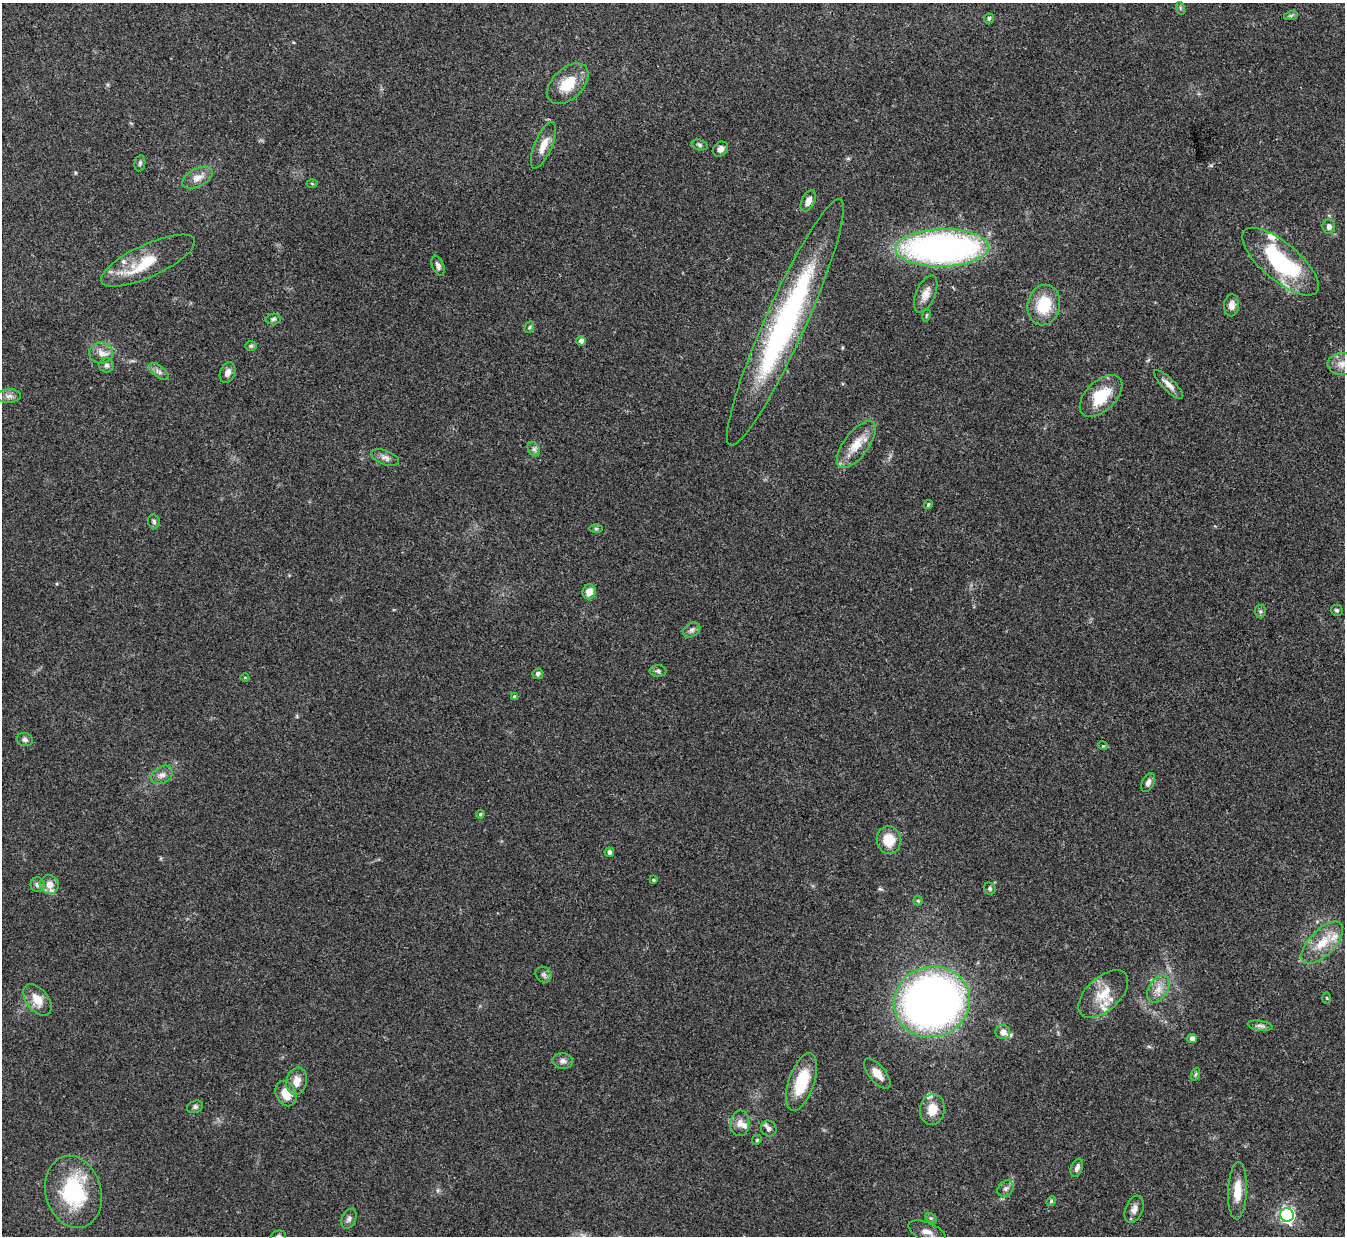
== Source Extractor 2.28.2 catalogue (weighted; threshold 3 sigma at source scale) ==
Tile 10 of 4 x 4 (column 2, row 3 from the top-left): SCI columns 1345-2687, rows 1385-2618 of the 5378 x 5363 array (HDU 1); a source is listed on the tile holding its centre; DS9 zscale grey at full resolution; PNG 1347 x 1238 px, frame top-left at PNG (2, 3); each listed source drawn as its Kron ellipse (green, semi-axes under 4 px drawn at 4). Shown black and unused: <1% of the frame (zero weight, under 3 of 4 exposures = <1% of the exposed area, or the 3 px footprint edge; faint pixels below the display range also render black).
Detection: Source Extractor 2.28.2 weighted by HDU 2 'WHT'; one run over the whole footprint, this tile lists its part. Background 0.0961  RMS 0.006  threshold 0.0271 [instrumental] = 3 sigma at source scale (4.5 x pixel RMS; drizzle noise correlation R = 1.50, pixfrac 1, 0.05/0.05 arcsec/px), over >= 5 px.
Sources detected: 98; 7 inside a brighter listed object's ellipse — not listed separately; the other 91 listed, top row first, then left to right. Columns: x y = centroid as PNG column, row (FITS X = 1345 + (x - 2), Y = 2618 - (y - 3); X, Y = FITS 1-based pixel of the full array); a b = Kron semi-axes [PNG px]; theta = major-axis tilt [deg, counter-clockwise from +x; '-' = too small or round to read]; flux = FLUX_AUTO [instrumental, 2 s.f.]
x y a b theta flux
1180 8 6 4 -72 0.88
1291 15 7 4 19 1
989 18 5 5 - 1.5
568 84 25 15 44 16
543 145 25 8 67 7.9
699 145 8 5 -18 1.3
720 149 8 6 41 2.8
140 163 8 5 80 1.3
198 178 17 9 26 5.4
312 184 5 3 - 0.64
808 201 11 6 63 4.7
1329 226 7 6 - 2.6
942 248 46 19 2 240
148 261 51 16 25 20
1280 262 47 18 -40 63
438 266 10 5 -68 2.2
926 294 20 9 67 5.9
1044 305 20 16 78 22
1231 305 11 7 85 3.9
926 315 6 3 81 0.72
273 319 8 5 2 1.4
785 322 135 20 66 140
529 327 6 4 60 0.89
581 341 5 4 - 2.4
251 346 6 5 - 1
101 353 12 10 2 5
1342 364 14 11 -1 5.3
106 365 7 7 - 1.8
159 372 12 5 -38 2.3
228 373 10 7 69 3.6
1169 385 19 6 -45 4.4
9 396 12 7 1 2.9
1101 396 26 15 44 21
856 444 28 12 53 12
534 449 8 5 -59 1.8
385 457 15 7 -21 3.1
928 505 5 3 - 0.92
154 521 7 6 - 1.4
596 529 7 4 -1 1
589 592 7 6 - 5.9
1337 610 6 5 - 1.2
1260 611 6 5 - 1.3
692 630 9 6 34 1.8
658 671 8 5 -2 1.4
538 674 5 5 - 1.6
245 677 4 3 - 0.58
514 697 4 4 - 1.2
25 740 8 6 -15 2
1103 746 5 3 - 0.52
162 775 12 8 30 3.4
1148 783 10 6 66 2.2
480 814 4 4 - 0.95
889 840 14 12 -77 12
609 852 5 4 - 2
653 880 4 3 - 0.78
49 884 10 9 - 4.9
38 885 7 7 - 2
990 889 6 5 - 1.2
918 901 5 4 - 0.68
1322 943 27 12 46 15
544 975 8 7 - 1.9
1158 989 14 9 58 5.9
1103 994 30 16 43 15
1327 998 6 4 -88 0.68
37 1000 18 11 -52 9
932 1002 38 35 16 380
1260 1026 12 5 -9 1.9
1003 1032 7 7 - 3.9
1192 1038 4 4 - 3.1
563 1061 10 8 -6 2.5
877 1074 18 8 -51 6.3
1196 1074 7 4 70 0.92
297 1081 14 10 75 6.5
802 1082 30 12 71 24
286 1094 13 9 -65 10
195 1107 8 6 19 1.5
932 1109 15 12 83 9.5
740 1123 13 9 83 4.4
769 1129 8 7 - 2.5
757 1140 5 4 - 0.69
1077 1168 10 5 69 2.9
1005 1189 9 7 44 2.3
1237 1191 29 9 88 12
73 1192 36 28 -76 49
1051 1201 5 4 - 0.85
1134 1209 14 8 68 3.6
1287 1215 7 6 - 150
931 1218 6 4 -33 1
349 1219 11 7 65 2.1
927 1232 20 9 -22 5.2
278 1236 8 5 13 1.6
Isophote crosses this tile's border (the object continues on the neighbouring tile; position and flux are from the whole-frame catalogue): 2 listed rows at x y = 1342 364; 278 1236